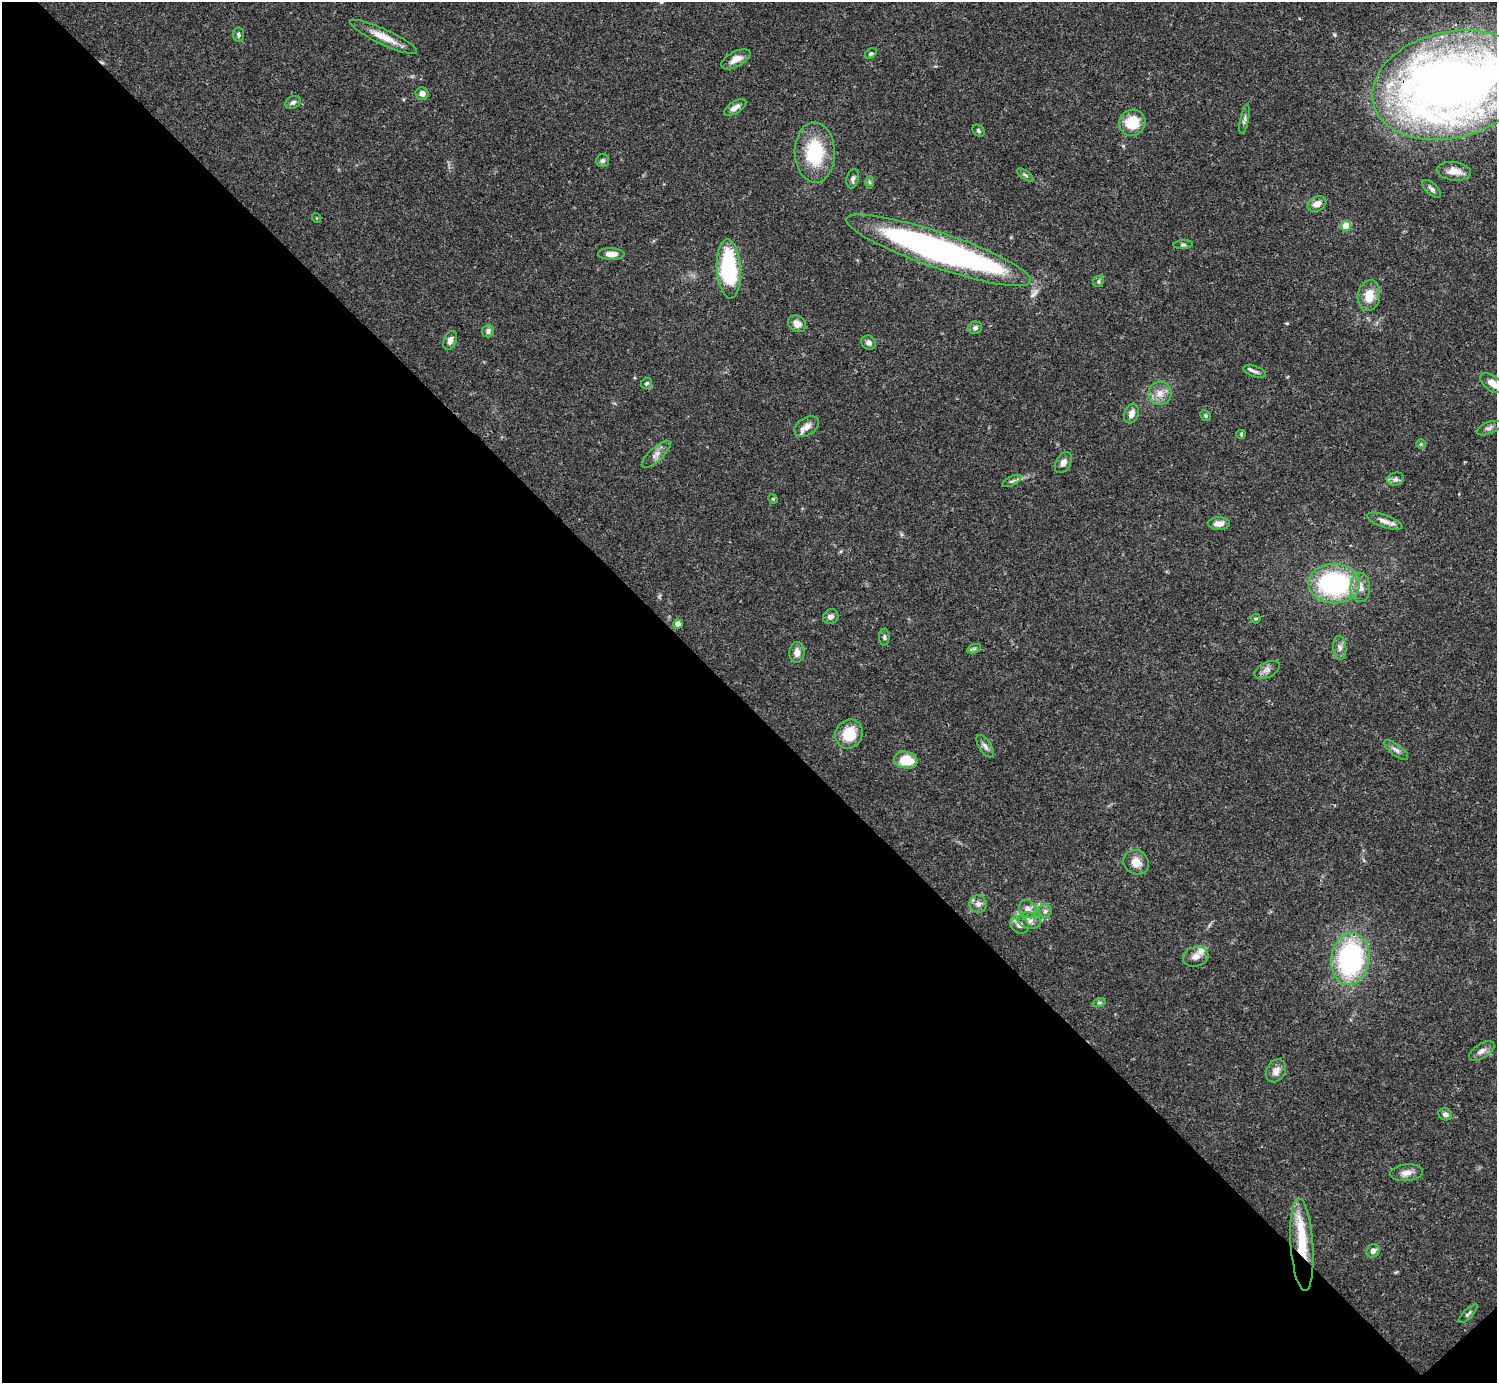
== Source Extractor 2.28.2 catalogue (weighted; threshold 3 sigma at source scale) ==
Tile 14 of 4 x 4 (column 2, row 4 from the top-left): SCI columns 1495-2989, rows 158-1538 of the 5982 x 5981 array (HDU 1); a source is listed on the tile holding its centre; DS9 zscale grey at full resolution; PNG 1499 x 1385 px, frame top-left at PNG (2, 2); each listed source drawn as its Kron ellipse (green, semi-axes under 4 px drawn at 4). Shown black and unused: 49% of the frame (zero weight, under 3 of 4 exposures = <1% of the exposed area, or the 3 px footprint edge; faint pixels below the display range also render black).
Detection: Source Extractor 2.28.2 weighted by HDU 2 'WHT'; one run over the whole footprint, this tile lists its part. Background 0.0411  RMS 0.0027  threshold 0.012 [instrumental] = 3 sigma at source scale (4.5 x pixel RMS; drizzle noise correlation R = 1.50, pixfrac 1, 0.05/0.05 arcsec/px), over >= 5 px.
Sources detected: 82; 1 inside a brighter object's white glare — neither listed nor drawn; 2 inside a brighter listed object's ellipse — not listed separately; the other 79 listed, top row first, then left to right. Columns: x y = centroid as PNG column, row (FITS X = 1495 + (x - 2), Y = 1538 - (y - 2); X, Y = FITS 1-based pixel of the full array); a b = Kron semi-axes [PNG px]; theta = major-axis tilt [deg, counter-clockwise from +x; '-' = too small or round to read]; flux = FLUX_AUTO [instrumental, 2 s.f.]
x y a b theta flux
238 35 7 5 -81 0.59
384 37 37 7 -25 4.4
871 54 6 4 33 0.41
736 59 16 7 28 2.5
1451 85 80 53 14 290
422 93 6 6 - 1.3
293 102 8 6 26 0.75
735 108 13 6 33 1.5
1244 119 15 4 78 0.81
1132 123 13 13 - 8
979 131 7 5 -47 0.5
815 152 30 20 -88 15
603 161 6 6 - 0.65
1454 171 17 9 -7 3
1025 175 9 3 -34 0.51
853 179 10 6 76 0.83
870 182 6 4 -89 0.43
1432 189 11 5 -43 0.88
1317 204 10 7 29 2
316 218 5 3 - 0.22
1346 226 5 5 - 8.1
1183 245 10 4 4 0.54
939 250 97 17 -19 110
611 254 13 6 -1 2.4
729 269 29 12 -87 28
1098 282 5 5 - 0.48
1369 296 15 11 80 4.8
797 324 10 7 -34 2.3
975 328 7 6 - 0.88
488 331 6 6 - 0.81
450 340 10 6 67 1.5
869 343 8 7 - 1
1255 371 12 5 -18 0.89
647 383 6 5 - 0.49
1492 383 14 7 -36 2.5
1160 393 11 11 - 2.6
1131 413 10 7 70 1.7
1205 416 6 5 - 0.39
807 426 13 8 31 1.9
1489 428 13 6 21 0.87
1241 434 4 4 - 0.29
1421 444 5 5 - 0.34
656 454 18 6 43 1.6
1063 463 11 7 60 1.4
1396 479 8 6 15 0.87
1012 481 10 4 25 0.75
773 499 5 4 - 0.28
1385 521 19 6 -20 1.8
1219 524 11 6 1 1.9
1334 584 25 19 -3 37
1360 588 14 10 89 2.4
831 616 8 7 - 1.2
1255 619 5 4 - 0.41
678 624 4 4 - 2.2
884 637 8 5 89 0.64
1340 648 12 6 -85 1.2
974 649 7 4 18 0.54
797 653 10 7 88 1.7
1267 670 13 7 27 1.4
849 734 15 13 60 7.1
985 746 13 6 -56 1.1
1396 750 14 5 -37 1.1
906 760 12 8 -11 7.1
1136 862 13 11 -34 2.9
978 904 9 8 - 1.3
1028 909 10 8 -45 1.6
1045 911 6 6 - 0.69
1029 921 11 8 -8 1.4
1019 925 10 8 -37 1.6
1196 957 13 10 15 2.3
1350 959 26 19 82 44
1099 1003 7 4 18 0.46
1482 1051 14 7 32 1.4
1276 1071 12 9 60 2.1
1445 1114 7 6 - 1.1
1406 1173 16 8 6 1.9
1302 1244 46 11 -86 11
1373 1251 7 6 - 1.2
1468 1314 12 4 45 0.68
Overlapping masked pixels (flux is a lower limit): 3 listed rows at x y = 1451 85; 939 250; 1302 1244
Isophote crosses this tile's border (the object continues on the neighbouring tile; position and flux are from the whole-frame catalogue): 2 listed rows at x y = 1451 85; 1492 383